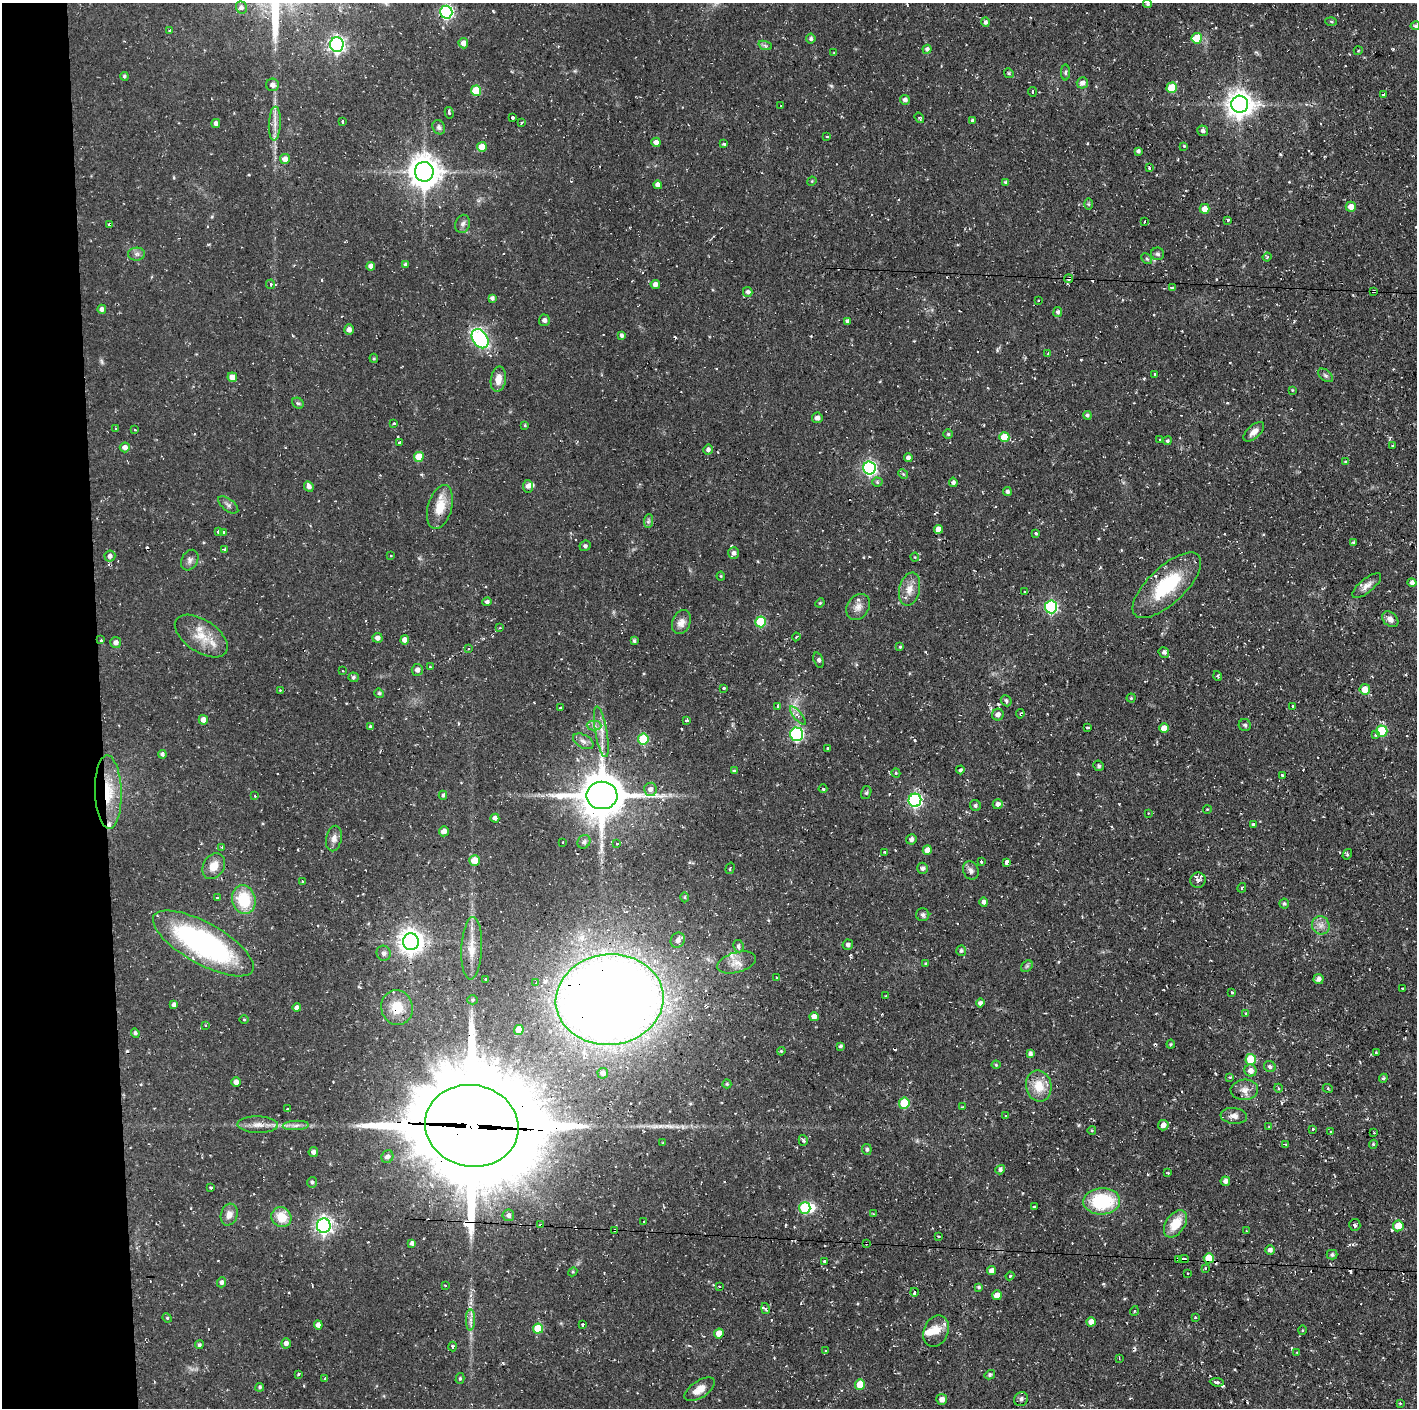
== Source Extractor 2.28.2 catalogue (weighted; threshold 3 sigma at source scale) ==
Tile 4 of 3 x 3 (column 1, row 2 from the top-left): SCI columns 2-1416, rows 1407-2812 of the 4247 x 4218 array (HDU 1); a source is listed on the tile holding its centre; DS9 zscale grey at full resolution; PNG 1419 x 1410 px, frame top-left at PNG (2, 3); each listed source drawn as its Kron ellipse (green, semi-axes under 4 px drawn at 4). Shown black and unused: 7% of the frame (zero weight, under 2 of 3 exposures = <1% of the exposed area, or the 3 px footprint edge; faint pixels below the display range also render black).
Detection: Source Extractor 2.28.2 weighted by HDU 2 'WHT'; one run over the whole footprint, this tile lists its part. Background 0.0586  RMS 0.0063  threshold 0.0283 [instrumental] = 3 sigma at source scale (4.5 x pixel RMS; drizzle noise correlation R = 1.50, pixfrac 1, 0.05/0.05 arcsec/px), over >= 5 px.
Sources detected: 410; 1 inside a brighter object's white glare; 34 cosmic-ray / hot-pixel residue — neither listed nor drawn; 9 inside a brighter listed object's ellipse — not listed separately; the other 366 listed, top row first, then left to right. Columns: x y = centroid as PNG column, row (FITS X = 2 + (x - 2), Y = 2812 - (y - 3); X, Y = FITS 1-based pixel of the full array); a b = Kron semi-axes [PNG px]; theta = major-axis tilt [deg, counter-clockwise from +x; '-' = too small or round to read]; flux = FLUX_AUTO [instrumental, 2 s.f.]
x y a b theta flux
1148 4 4 4 - 1.3
241 8 6 5 - 1.9
446 12 6 6 - 100
1331 21 6 4 -3 0.82
985 22 5 4 - 1.6
1415 26 4 4 - 1.1
170 30 3 3 - 1.4
1197 38 5 5 - 15
811 39 5 4 - 1.5
463 43 5 5 - 3.8
337 44 7 6 - 190
765 45 7 4 -20 1.3
927 49 4 4 - 2
1358 51 4 3 - 0.53
834 53 4 3 - 0.57
1065 72 8 4 90 1.1
1009 73 5 4 - 0.85
124 76 4 4 - 1.2
1082 83 6 5 - 2.7
272 85 6 6 - 2.7
1172 88 5 5 - 17
476 91 5 5 - 20
1032 92 5 2 - 0.63
1383 94 4 3 - 0.92
905 100 5 4 - 2.3
1240 104 8 8 - 630
781 106 2 2 - 0.43
449 113 6 3 -75 1.5
513 117 3 3 - 2.1
919 118 5 4 - 0.99
342 121 3 2 - 0.92
973 121 4 3 - 5
521 122 4 3 - 0.74
216 123 4 4 - 2.2
275 124 17 6 87 4.7
439 127 7 6 - 1.9
1203 131 5 5 - 2.1
827 136 3 2 - 1.3
656 142 4 4 - 2.7
724 144 4 3 - 0.92
1184 146 3 3 - 1.1
482 147 5 5 - 5.7
1138 151 4 3 - 1.4
285 159 5 5 - 4
1149 168 3 3 - 0.52
424 172 10 9 - 1000
812 181 5 4 - 0.62
1006 182 4 4 - 1.4
658 185 4 4 - 3
1088 204 6 4 -89 0.85
1351 207 5 5 - 5.3
1205 209 5 5 - 5.2
1228 220 3 2 - 0.77
1144 222 3 2 - 0.47
110 224 4 3 - 1.8
463 224 9 7 70 2.3
136 254 8 6 2 2.2
1158 254 6 6 - 1.5
1267 257 4 3 - 0.56
1147 259 6 4 -44 1
405 264 4 3 - 1.2
371 266 4 4 - 2.8
1069 279 4 4 - 2.5
270 284 5 4 - 1.3
655 284 4 4 - 2.7
1172 287 4 3 - 1.5
1373 291 4 3 - 1.6
748 292 5 5 - 2
492 298 4 4 - 1.7
1038 300 2 2 - 0.61
102 309 4 4 - 2.3
1058 312 5 4 - 1.5
544 320 5 5 - 1.8
847 321 4 3 - 1.5
349 330 5 4 - 2.8
622 336 4 4 - 1.9
480 339 10 7 -56 72
1048 354 3 3 - 0.55
374 358 4 3 - 0.69
1155 374 3 2 - 0.66
1326 375 9 5 -37 1.5
232 377 5 4 - 5.4
498 379 12 7 82 5.9
1292 390 4 4 - 0.51
298 403 6 5 - 1.1
1087 415 4 4 - 1.3
817 418 5 5 - 2.5
394 424 3 3 - 1.1
525 425 4 3 - 0.71
116 429 3 3 - 2.1
135 430 3 3 - 1.1
1254 432 12 6 42 3.9
948 434 5 5 - 0.86
1004 437 5 5 - 10
1160 439 3 2 - 1.1
1167 441 4 4 - 1.1
400 443 3 3 - 3.4
1392 445 3 2 - 0.79
125 447 5 5 - 2.9
708 450 5 4 - 1.9
419 457 5 5 - 12
908 458 4 4 - 2.2
1345 461 4 3 - 0.75
869 468 6 6 - 120
903 474 5 4 - 0.82
877 482 5 4 - 1
953 482 5 4 - 1.8
309 486 5 4 - 2.6
528 486 6 5 - 2.9
1007 492 4 4 - 1.9
228 505 12 6 -37 1.9
440 507 22 12 74 12
648 521 7 4 88 1.2
938 529 4 4 - 4.9
218 532 3 3 - 3.2
223 533 3 3 - 11
1036 533 3 3 - 2.4
1353 543 3 3 - 0.93
585 546 6 5 - 1.2
225 549 4 3 - 2.2
734 553 6 5 - 2.2
110 556 5 5 - 2.5
391 556 3 2 - 0.46
915 557 4 4 - 0.57
190 560 11 8 61 2.5
721 576 4 4 - 0.62
1412 582 5 4 - 2.5
1167 585 43 18 43 39
1367 585 17 7 39 3.9
910 589 17 10 76 6.5
1025 592 3 2 - 0.64
487 602 4 4 - 1.5
820 603 5 4 - 0.76
858 607 14 11 56 4.6
1051 607 6 6 - 79
1390 619 9 6 -41 3.1
681 622 12 9 67 4.7
761 622 5 5 - 28
500 628 4 2 - 0.54
201 636 30 16 -34 15
796 637 4 2 - 0.57
377 638 5 5 - 2.8
101 640 3 3 - 1.1
405 640 4 4 - 3.8
634 641 4 3 - 1.2
116 642 6 5 - 2.7
900 647 4 4 - 0.81
469 649 4 3 - 0.65
1164 652 5 5 - 1.5
818 660 8 4 -71 1.4
430 667 4 3 - 0.67
417 670 6 5 - 2.6
343 671 2 2 - 0.45
1218 676 5 3 - 0.65
353 677 5 5 - 1.3
724 688 3 3 - 0.87
1365 689 5 5 - 7.4
280 690 2 2 - 0.39
379 693 5 4 - 1.2
1131 698 4 4 - 0.8
1006 701 6 5 - 0.98
778 706 3 3 - 0.54
1293 706 3 3 - 2.5
560 708 3 2 - 1.3
1020 714 4 4 - 0.84
998 715 6 5 - 2.8
798 716 11 4 -51 2.1
203 720 5 4 - 4.4
686 721 3 3 - 1.1
1245 725 6 6 - 1.2
594 726 7 5 -1 2
370 727 3 3 - 1.9
1088 727 3 3 - 1.3
1164 728 5 4 - 5.6
1382 731 5 5 - 31
601 732 26 6 -80 6.6
797 734 6 6 - 94
1375 735 3 3 - 1.3
643 739 5 5 - 26
583 741 11 6 -29 2.8
827 748 3 2 - 0.61
162 754 4 4 - 1.5
1099 766 5 5 - 1
960 770 4 3 - 1.5
734 771 4 4 - 0.76
896 773 4 4 - 0.79
1282 775 4 3 - 1.1
650 789 6 6 - 3
823 789 4 3 - 0.78
108 792 37 13 -88 22
866 793 6 5 - 1
443 795 4 4 - 1.7
602 795 15 13 1 2400
255 796 4 2 - 0.42
915 800 6 6 - 110
998 804 5 5 - 2.4
975 805 6 5 - 1.2
1207 809 4 3 - 0.47
1148 813 2 2 - 0.42
495 818 4 4 - 2.3
1254 824 3 3 - 2
444 831 5 5 - 3.6
334 838 13 7 78 3.9
911 839 5 5 - 2
563 842 2 2 - 0.56
584 842 7 6 - 1.4
617 843 3 3 - 0.69
222 847 4 2 - 0.58
927 850 5 4 - 4.9
885 852 3 2 - 0.55
1347 854 5 4 - 0.96
475 860 5 5 - 8.1
981 861 3 3 - 0.76
1007 862 4 3 - 13
214 866 14 10 61 7.7
730 868 6 2 74 0.5
923 868 5 5 - 1.9
971 871 9 7 -63 2.5
1198 880 8 7 - 2.6
302 882 4 3 - 1.1
1242 888 5 3 - 0.66
685 897 5 3 - 0.61
217 898 4 2 - 0.62
244 900 14 11 -74 23
984 902 4 4 - 2
1284 904 5 5 - 1.1
923 915 6 6 - 1.4
1321 925 9 8 - 3.8
678 940 8 7 - 3.1
411 942 8 8 - 540
203 943 56 20 -29 130
848 945 5 5 - 1.6
738 946 6 5 - 1.5
472 948 31 10 87 9.7
961 951 5 5 - 1.2
384 953 7 7 - 2
736 962 20 10 15 6.5
926 964 4 3 - 1
1027 966 6 5 - 1.2
776 978 3 2 - 0.76
486 979 3 3 - 1.5
1319 979 5 5 - 2.5
536 983 3 3 - 1.2
1402 988 3 2 - 0.82
1232 992 3 2 - 0.75
885 996 3 2 - 0.62
473 1000 5 4 - 0.93
610 1000 54 45 5 1300
980 1003 4 4 - 2
174 1005 4 4 - 1.9
297 1008 4 4 - 2.2
397 1008 17 15 -75 14
1246 1013 3 2 - 0.5
814 1017 4 4 - 3.7
244 1020 4 3 - 0.5
205 1026 3 2 - 0.51
519 1030 5 5 - 10
135 1033 5 4 - 1.4
1171 1044 4 4 - 0.64
840 1046 4 3 - 1.1
781 1051 4 4 - 0.67
1376 1053 3 3 - 0.55
1030 1054 4 4 - 1.4
1251 1059 5 5 - 23
996 1065 4 4 - 0.63
1270 1066 6 5 - 1.9
1250 1071 6 6 - 3.9
603 1073 5 5 - 2.7
1230 1077 4 3 - 1.1
1383 1078 5 4 - 0.93
236 1082 5 4 - 2.8
727 1084 4 4 - 0.85
1039 1086 15 12 -78 12
1278 1088 5 3 - 0.65
1328 1089 5 3 - 0.67
1244 1090 14 10 2 5
904 1103 5 5 - 23
962 1107 4 2 - 0.49
288 1109 3 3 - 1.1
1005 1116 3 2 - 0.69
1234 1116 13 8 -6 3.6
258 1125 20 8 -2 5.4
296 1125 13 4 3 2.7
1163 1125 5 5 - 3.9
472 1126 47 41 -11 15000
1269 1127 3 3 - 0.69
1313 1129 3 3 - 1
1092 1130 4 3 - 0.53
1330 1132 3 3 - 0.77
1374 1133 2 2 - 0.55
803 1140 5 4 - 1.3
663 1143 3 3 - 0.56
1373 1144 4 4 - 0.78
1286 1145 4 3 - 0.83
867 1149 5 4 - 1.2
313 1152 5 4 - 2.1
387 1157 6 5 - 2.8
1000 1170 5 4 - 1.7
1168 1173 4 3 - 0.54
1225 1181 5 4 - 2.4
312 1182 5 5 - 1.3
211 1187 4 3 - 1.5
1102 1201 18 13 2 39
1034 1207 4 3 - 2.7
805 1208 6 5 - 43
873 1214 3 3 - 0.6
229 1215 11 8 73 4.4
508 1215 6 6 - 2
281 1217 10 9 - 12
644 1222 4 3 - 0.7
1175 1224 15 9 56 13
541 1225 3 2 - 1.2
1355 1225 6 5 - 1.5
324 1226 7 6 - 210
1398 1226 5 5 - 12
614 1230 3 2 - 0.53
1247 1231 4 2 - 0.46
939 1236 3 3 - 0.59
412 1243 4 4 - 1.5
866 1243 3 3 - 1.2
1270 1250 5 4 - 2.3
1332 1255 5 5 - 1.5
1209 1258 5 5 - 16
1178 1259 3 3 - 2.5
1184 1259 4 3 - 3.7
825 1261 3 3 - 1.2
1205 1268 3 3 - 0.65
992 1271 4 4 - 3.3
573 1272 5 4 - 0.73
1188 1273 3 2 - 0.46
1010 1276 4 3 - 0.65
222 1282 5 4 - 2
445 1285 3 2 - 0.42
719 1286 3 2 - 0.39
979 1287 4 3 - 0.91
914 1292 4 3 - 2.4
997 1295 5 5 - 5.3
765 1309 5 3 - 0.95
1134 1311 5 3 - 0.55
1195 1317 3 3 - 0.57
167 1318 5 4 - 0.77
470 1320 10 4 89 2.6
1091 1322 4 4 - 4.5
318 1325 4 4 - 3.4
582 1325 3 3 - 1.3
538 1329 5 5 - 18
1302 1330 5 3 - 0.6
936 1331 16 12 66 7.4
719 1333 5 4 - 6.9
286 1343 5 5 - 2.3
199 1345 4 4 - 1.1
453 1347 5 3 - 0.87
826 1351 3 3 - 1.6
1297 1352 2 2 - 0.48
1119 1358 3 2 - 0.47
298 1374 3 2 - 0.76
990 1375 5 4 - 1.2
325 1378 4 3 - 0.82
460 1378 5 4 - 1.1
1217 1382 7 4 -6 1.7
860 1385 5 5 - 12
260 1387 4 4 - 1.1
700 1389 17 8 33 6.8
942 1399 5 5 - 3.7
1021 1399 7 6 - 2.1
1400 1403 3 3 - 0.92
Overlapping masked pixels (flux is a lower limit): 15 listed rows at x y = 1240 104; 110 224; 1069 279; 1373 291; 108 792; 602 795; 610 1000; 397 1008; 472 1126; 541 1225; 614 1230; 866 1243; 1209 1258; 1178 1259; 1184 1259
Isophote crosses this tile's border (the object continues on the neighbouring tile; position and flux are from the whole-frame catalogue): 2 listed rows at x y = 1148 4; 1415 26